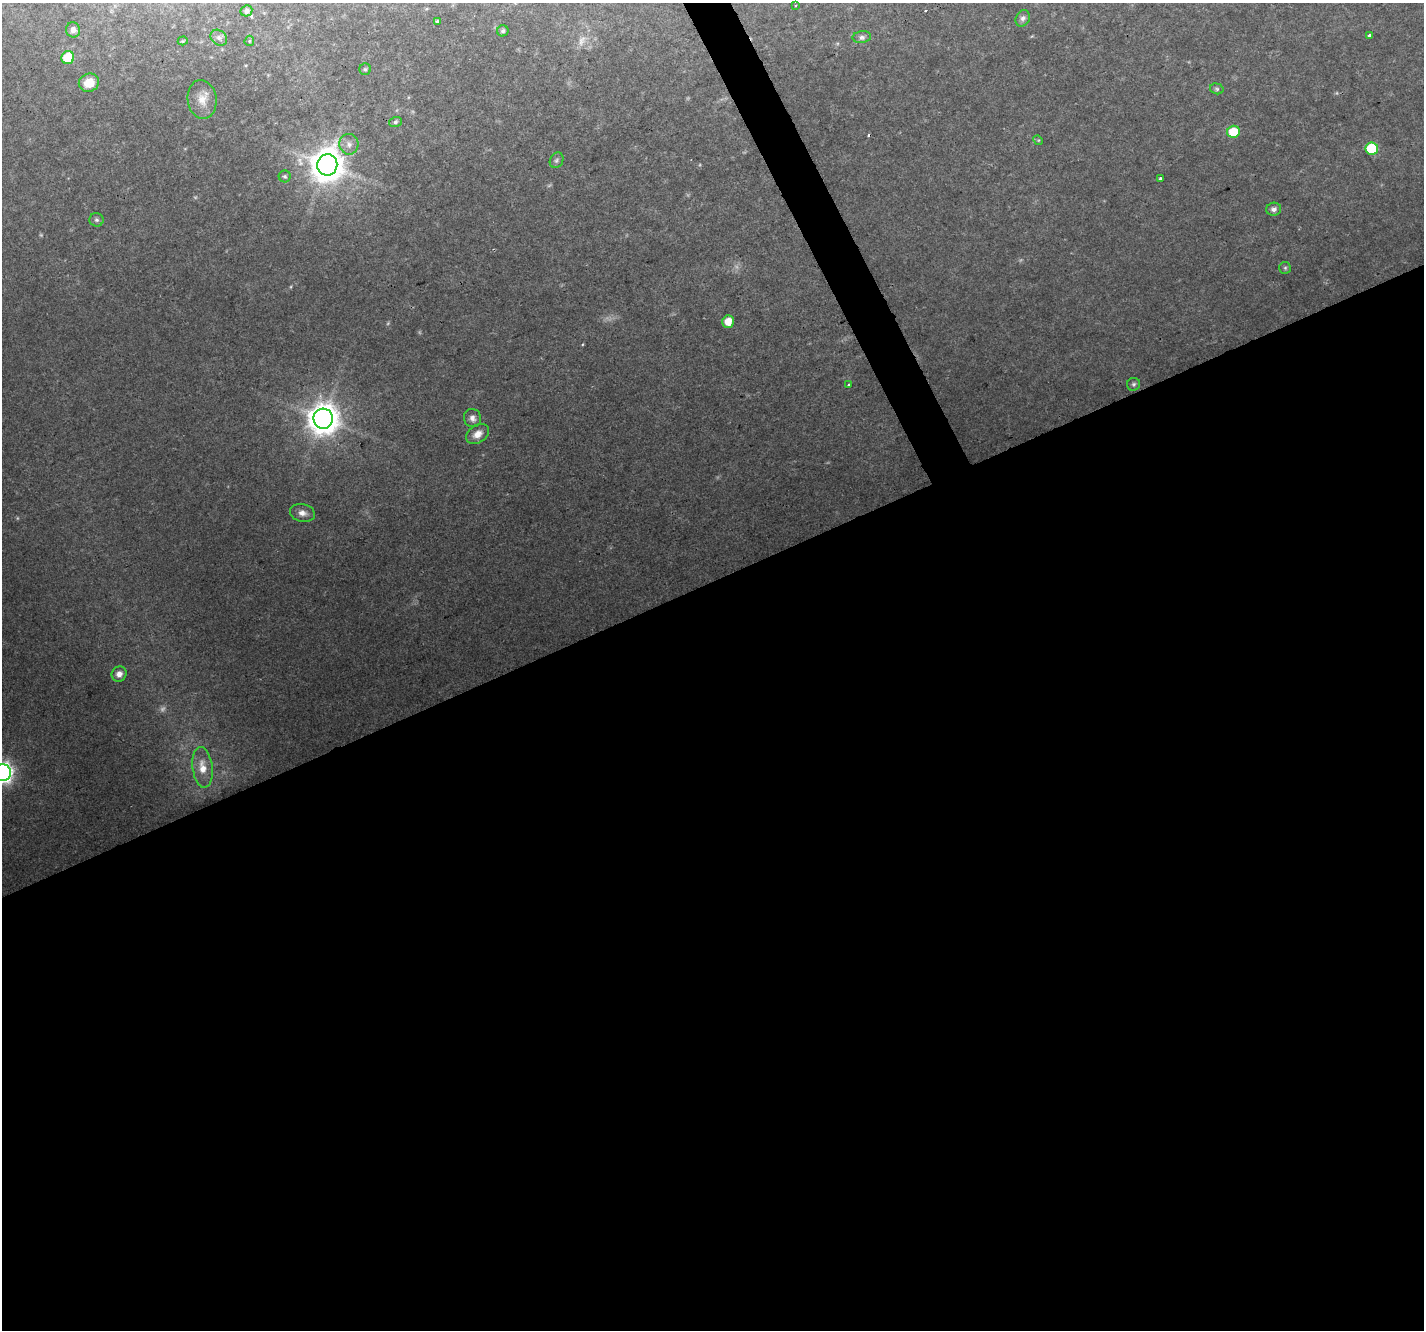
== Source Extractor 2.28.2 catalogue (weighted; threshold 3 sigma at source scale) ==
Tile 15 of 4 x 4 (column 3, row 4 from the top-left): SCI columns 2843-4264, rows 93-1420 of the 5687 x 5553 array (HDU 1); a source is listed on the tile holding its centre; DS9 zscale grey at full resolution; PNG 1426 x 1332 px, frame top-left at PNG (2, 3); each listed source drawn as its Kron ellipse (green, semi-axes under 4 px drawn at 4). Shown black and unused: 58% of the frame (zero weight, under 2 of 3 exposures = <1% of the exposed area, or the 3 px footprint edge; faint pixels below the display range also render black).
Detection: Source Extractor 2.28.2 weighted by HDU 2 'WHT'; one run over the whole footprint, this tile lists its part. Background 0.0829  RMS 0.0074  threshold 0.0332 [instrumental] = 3 sigma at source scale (4.5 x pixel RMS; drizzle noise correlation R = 1.50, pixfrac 1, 0.0396/0.0396 arcsec/px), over >= 5 px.
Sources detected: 48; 9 too faint to see at this stretch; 1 cosmic-ray / hot-pixel residue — neither listed nor drawn; the other 38 listed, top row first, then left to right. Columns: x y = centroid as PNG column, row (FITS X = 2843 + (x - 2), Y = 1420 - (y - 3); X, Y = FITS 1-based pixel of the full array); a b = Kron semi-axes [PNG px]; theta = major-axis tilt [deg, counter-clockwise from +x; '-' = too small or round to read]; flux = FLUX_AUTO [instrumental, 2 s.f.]
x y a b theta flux
796 5 3 2 - 0.86
246 11 6 5 - 2.4
1023 18 8 7 - 2.5
437 21 3 3 - 3.7
73 30 7 7 - 4
503 31 6 5 - 1.9
1369 35 3 3 - 1.8
862 37 9 6 7 2.5
219 38 9 7 -42 3.1
183 41 5 3 - 0.95
249 41 5 4 - 0.91
68 58 6 6 - 33
365 69 6 5 - 1.3
89 83 10 9 - 13
1217 89 7 5 -15 1.4
202 99 19 14 -81 11
395 122 6 5 - 1.5
1233 132 6 6 - 25
1038 140 5 4 - 0.83
349 144 10 9 - 5.5
1372 149 6 6 - 54
557 160 8 6 63 2
327 165 10 10 - 1800
285 176 6 6 - 1.7
1160 178 3 3 - 2.6
1274 209 7 6 - 3.4
96 220 7 7 - 2
1285 268 6 6 - 1.5
728 321 6 5 - 12
848 384 3 3 - 0.99
1134 384 6 6 - 1.8
472 418 9 8 - 4.1
323 419 10 9 - 1500
478 434 12 9 35 7.3
302 513 12 8 -12 5.1
119 674 8 7 - 5
202 767 20 10 -83 12
3 773 8 8 - 450
Isophote crosses this tile's border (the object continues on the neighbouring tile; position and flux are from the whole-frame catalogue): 1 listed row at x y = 3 773